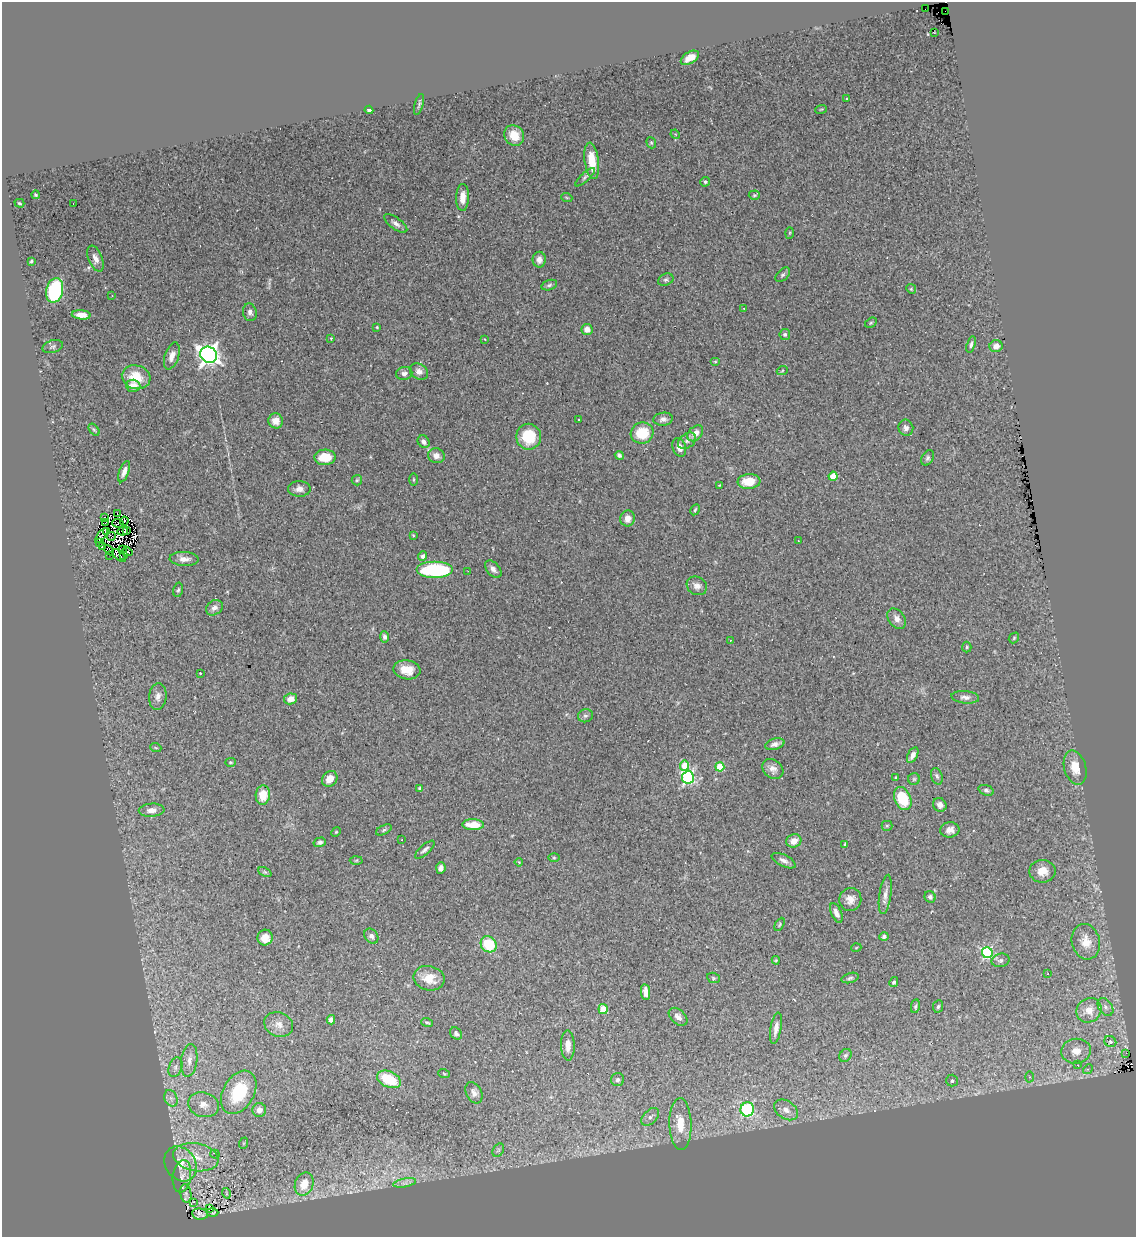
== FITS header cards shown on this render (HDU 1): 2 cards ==
NAXIS1  =                 1134
NAXIS2  =                 1235

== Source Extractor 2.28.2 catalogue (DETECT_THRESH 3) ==
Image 1134 x 1235 px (HDU 1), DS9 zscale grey, 1 PNG px = 1 image px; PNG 1138 x 1239 px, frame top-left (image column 1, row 1235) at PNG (2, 2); each listed source drawn as its Kron ellipse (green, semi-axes under 4 px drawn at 4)
Background 1.18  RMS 0.098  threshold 0.293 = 3 sigma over >= 5 px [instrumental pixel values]
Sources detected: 224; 6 with non-positive FLUX_AUTO (blend fragments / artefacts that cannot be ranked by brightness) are neither listed nor drawn; the other 218 listed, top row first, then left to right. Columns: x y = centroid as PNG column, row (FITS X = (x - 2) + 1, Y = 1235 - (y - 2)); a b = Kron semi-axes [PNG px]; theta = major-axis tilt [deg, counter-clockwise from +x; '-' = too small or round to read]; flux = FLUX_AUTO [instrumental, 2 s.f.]
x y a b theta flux
925 9 2 2 - 71
945 11 2 2 - 7500
934 33 2 2 - 750
690 58 10 5 31 66
846 99 3 3 - 7.6
419 104 11 4 73 14
821 109 6 3 19 5.9
369 110 4 3 - 16
675 134 5 4 - 5.8
514 135 11 9 -54 130
651 143 6 4 -68 8.8
592 161 18 7 -82 150
585 177 13 4 42 18
705 182 5 4 - 11
36 195 4 4 - 8.2
754 195 5 4 - 10
463 197 13 6 88 64
567 198 5 3 - 6.7
19 203 5 3 - 7.7
73 204 3 2 - 52
396 223 13 5 -36 29
790 233 5 3 - 6.4
95 259 14 7 -68 45
539 260 8 6 -89 32
31 261 4 3 - 8.3
783 275 9 5 44 15
666 280 8 6 22 16
549 285 8 5 16 16
911 289 5 4 - 8
55 290 12 8 78 610
112 296 3 2 - 6
744 309 4 2 - 3.9
250 312 9 7 -77 27
81 315 9 4 -5 54
871 323 6 4 31 9.4
377 327 3 2 - 5.9
587 329 5 5 - 50
785 334 5 5 - 14
331 338 3 2 - 5.7
485 339 4 2 - 4
971 344 8 4 75 16
996 346 6 6 - 46
53 347 10 6 16 18
209 355 9 7 -37 4600
172 356 14 7 72 51
715 361 5 3 - 5.7
782 371 6 3 20 6.8
419 372 10 7 -32 36
404 373 8 6 12 25
136 377 14 11 -16 150
133 386 7 6 - 75
663 419 9 6 8 28
579 420 3 2 - 4.1
276 421 7 7 - 62
906 428 8 7 - 26
94 430 7 4 -53 11
642 433 11 10 - 180
695 433 9 6 45 54
529 437 13 12 - 240
687 441 10 7 36 26
424 442 7 5 -51 25
679 447 9 6 -71 39
619 455 4 3 - 13
436 456 8 7 - 42
325 457 11 7 2 140
928 458 8 5 60 16
124 472 11 5 69 37
833 476 4 4 - 160
413 479 6 3 -90 6.8
357 480 5 5 - 9.3
749 481 11 7 4 130
719 485 3 3 - 5.6
299 489 11 8 0 36
695 510 6 3 63 9
117 513 3 2 - 5.6
105 518 3 2 - 7.3
627 518 8 7 - 45
124 521 4 2 - 3.6
106 522 4 2 - 12
118 523 6 2 -11 0.17
127 530 4 2 - 5.5
123 531 5 2 - 1.4
107 532 2 2 - 7
102 535 9 3 53 8.6
413 535 3 2 - 5.5
111 536 4 2 - 2.6
798 540 3 2 - 20
100 543 4 2 - 7.8
102 546 3 2 - 3.9
109 550 6 2 -42 5
122 550 2 2 - 0.62
127 551 5 2 - 6.7
110 556 3 2 - 6.9
119 556 8 2 -41 21
123 556 3 2 - 9.4
423 556 5 4 - 28
184 559 14 7 -3 43
493 569 10 6 -49 31
435 570 18 8 0 600
468 571 2 2 - 4.2
697 586 10 9 - 43
178 590 7 5 78 13
214 608 9 7 35 31
897 619 11 8 -54 40
385 637 5 4 - 20
1014 638 6 4 47 8.8
730 640 3 2 - 8
967 647 5 4 - 9
407 670 13 9 -9 95
200 673 3 3 - 4.1
158 696 13 8 84 43
965 697 14 6 -6 33
290 699 6 5 - 50
585 716 7 6 - 16
775 744 10 5 16 30
156 748 6 3 -19 6.9
913 755 8 5 62 32
230 762 5 4 - 8.3
685 766 5 4 - 210
720 767 4 4 - 230
1075 768 18 11 -75 100
773 769 11 9 -39 40
937 776 8 5 -73 19
688 777 6 6 - 1100
895 778 3 3 - 8.1
330 779 8 7 - 70
914 779 6 6 - 12
420 789 4 3 - 13
986 790 8 5 -21 16
263 795 9 7 85 120
903 799 12 8 -66 250
940 805 7 6 - 29
152 810 13 6 3 45
473 825 10 5 -1 130
887 826 5 5 - 8.7
384 830 8 4 26 14
950 830 9 7 6 40
336 832 5 4 - 7.1
402 840 2 2 - 5.5
794 841 7 6 - 61
320 842 6 4 15 20
845 845 3 3 - 8.4
425 850 12 5 41 23
554 858 5 3 - 7.5
356 860 6 4 2 8.5
784 861 13 5 -27 29
519 862 4 2 - 5.1
441 868 5 4 - 30
1042 871 13 11 1 74
265 872 7 4 -24 10
885 894 20 6 81 41
930 897 6 5 - 18
850 899 11 11 - 52
836 913 10 5 -66 37
779 924 7 4 60 9.1
371 936 8 6 -55 26
884 936 4 4 - 12
265 938 8 7 - 60
1086 942 18 14 -76 97
489 944 9 7 -45 240
856 948 5 3 - 5
987 953 5 5 - 790
776 960 4 4 - 7.5
1000 960 9 6 12 20
1048 974 3 2 - 4.1
429 978 15 12 -11 110
713 978 6 5 - 10
850 978 9 5 16 14
894 982 5 4 - 12
646 992 8 4 -82 44
915 1006 7 4 80 11
938 1006 6 5 - 14
1105 1007 10 6 -54 29
603 1009 5 4 - 220
1089 1010 13 11 39 100
678 1017 11 7 -43 30
331 1020 5 4 - 26
427 1022 6 3 -17 8.9
279 1024 15 12 -21 57
776 1028 16 5 80 42
456 1033 7 5 -45 20
1110 1042 6 5 - 21
568 1046 15 7 -88 62
1076 1051 15 12 8 89
1126 1053 3 2 - 4.8
845 1055 7 5 51 14
189 1060 16 8 83 55
1078 1065 4 3 - 5
175 1067 10 6 71 27
1088 1069 5 4 - 9.1
444 1074 6 3 -21 6.3
1030 1077 5 3 - 7.8
389 1079 12 8 -25 200
617 1080 6 6 - 20
952 1081 6 5 - 15
239 1092 23 15 61 320
474 1093 11 7 -63 31
171 1098 8 6 -68 27
204 1105 15 12 -17 78
747 1109 7 6 - 710
259 1110 7 7 - 43
786 1110 13 9 -34 54
650 1117 10 6 45 27
680 1124 26 11 -88 160
244 1143 6 3 71 7.4
498 1150 7 5 59 12
215 1154 5 3 - 9
196 1157 23 14 -10 180
180 1164 18 15 -54 140
182 1176 16 9 81 43
405 1183 11 3 11 21
304 1184 12 9 68 120
186 1193 9 5 -81 19
226 1193 5 3 - 6.3
193 1202 3 2 - 6.8
210 1208 3 2 - 6.6
212 1212 6 3 -2 5.5
200 1214 8 5 -9 17
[6 non-positive-flux detections neither listed nor drawn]